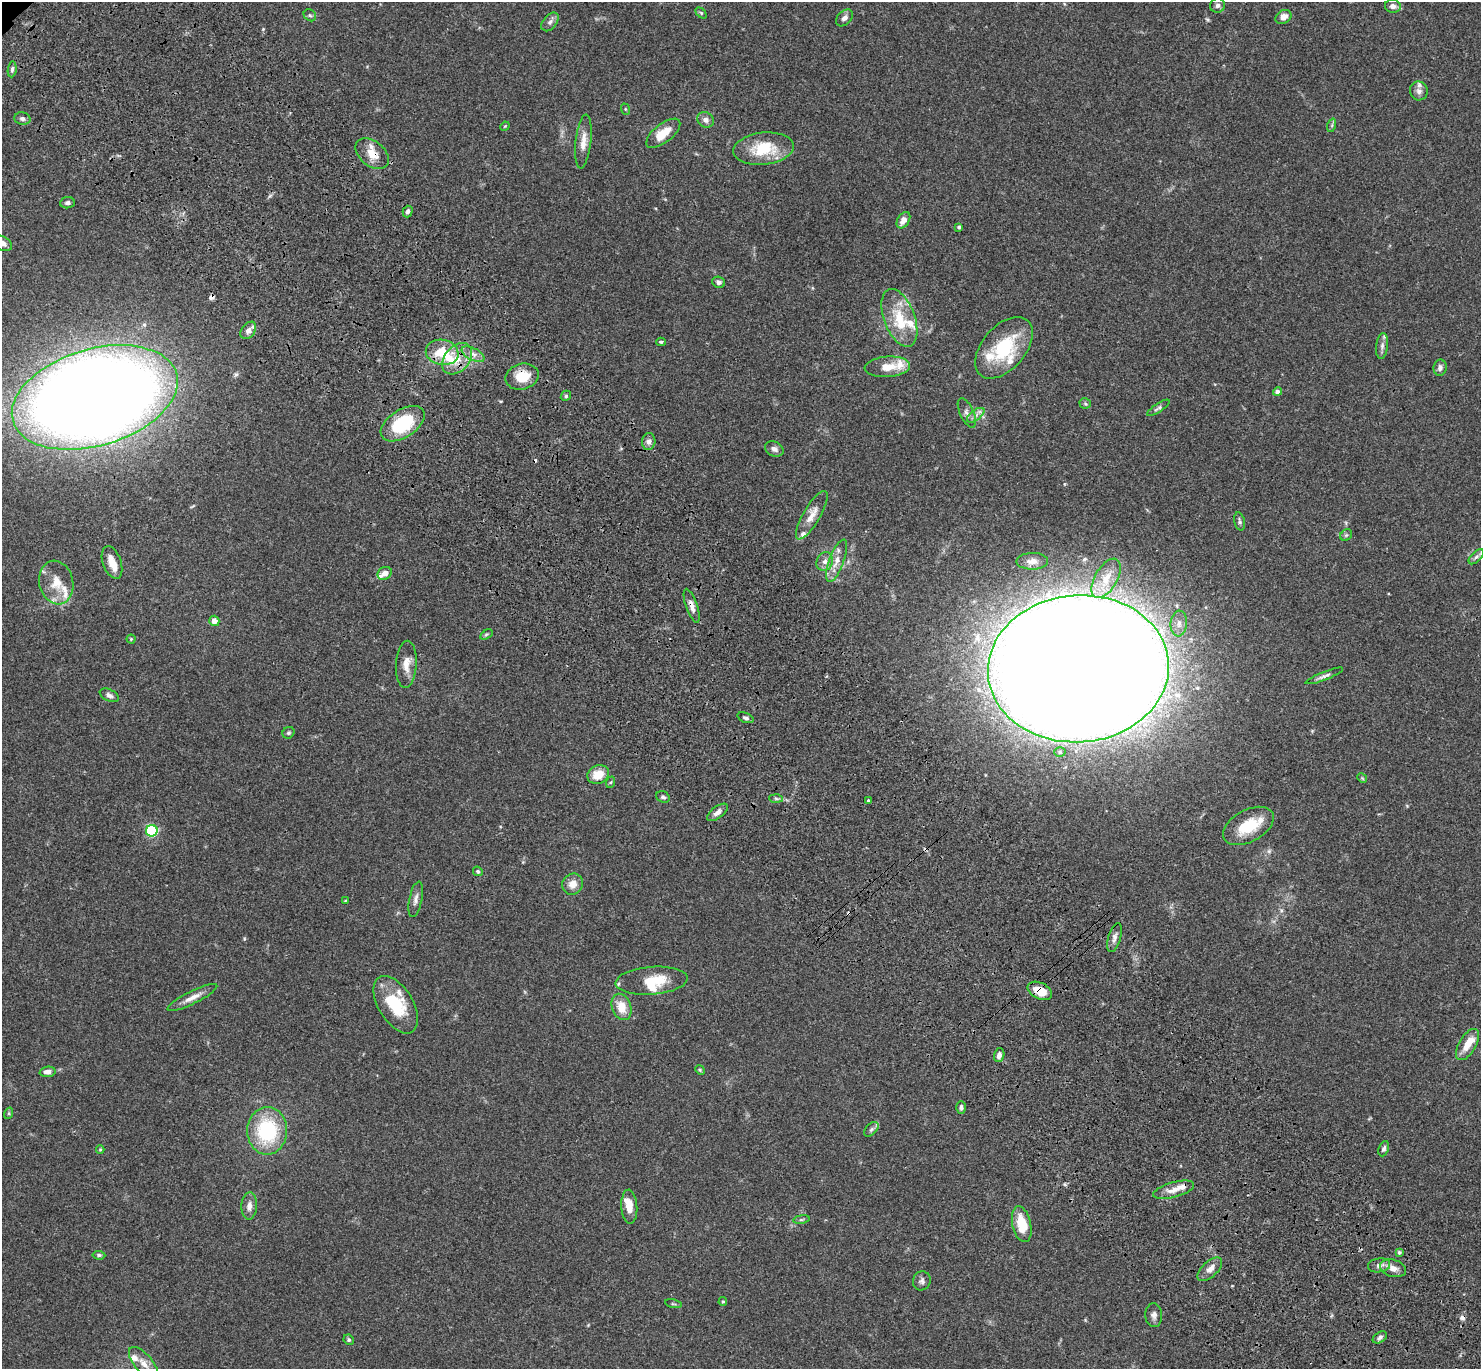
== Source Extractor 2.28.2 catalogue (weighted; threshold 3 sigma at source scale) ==
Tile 6 of 4 x 4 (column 2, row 2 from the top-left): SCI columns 1599-3077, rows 3125-4491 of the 6132 x 6118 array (HDU 1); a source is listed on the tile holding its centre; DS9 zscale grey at full resolution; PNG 1483 x 1371 px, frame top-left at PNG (2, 2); each listed source drawn as its Kron ellipse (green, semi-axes under 4 px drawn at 4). Shown black and unused: <1% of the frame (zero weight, under 3 of 4 exposures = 6% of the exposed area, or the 3 px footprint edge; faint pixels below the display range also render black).
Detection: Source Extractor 2.28.2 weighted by HDU 2 'WHT'; one run over the whole footprint, this tile lists its part. Background 0.0592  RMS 0.0053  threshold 0.0239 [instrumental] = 3 sigma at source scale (4.5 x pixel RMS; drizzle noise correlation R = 1.50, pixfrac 1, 0.05/0.05 arcsec/px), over >= 5 px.
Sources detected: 143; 5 cosmic-ray / hot-pixel residue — neither listed nor drawn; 24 inside a brighter listed object's ellipse — not listed separately; the other 114 listed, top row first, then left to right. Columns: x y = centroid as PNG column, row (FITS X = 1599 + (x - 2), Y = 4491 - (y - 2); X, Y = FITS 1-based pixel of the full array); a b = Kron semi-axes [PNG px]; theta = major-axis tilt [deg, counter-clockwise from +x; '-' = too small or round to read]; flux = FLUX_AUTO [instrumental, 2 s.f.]
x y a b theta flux
1218 5 7 7 - 1.7
1393 6 8 6 -10 2.5
701 13 6 4 -45 0.69
310 15 7 5 -43 1
1283 17 8 6 31 3.4
844 18 10 6 44 2.4
550 22 11 6 50 2.1
12 69 8 4 83 1.2
1419 91 9 9 - 2.4
625 109 6 3 -71 0.5
22 119 8 6 -14 1.8
706 120 9 7 -37 2.4
1332 125 7 4 72 0.83
505 126 5 4 - 0.45
663 133 20 9 38 8.9
583 142 27 7 84 5.9
764 149 30 16 6 20
372 154 19 12 -39 7.4
67 203 7 5 7 1.3
408 212 6 5 - 1.6
903 220 9 6 58 4
959 227 3 3 - 0.94
2 243 10 7 -30 3.3
719 282 6 5 - 1.5
899 318 30 15 -69 16
248 330 10 6 52 2.6
661 342 5 4 - 0.67
1382 346 13 6 83 2.2
1004 348 36 21 49 31
442 352 16 12 -11 14
473 354 12 6 -27 3.1
457 359 18 12 49 10
887 367 23 10 4 8.8
1440 368 8 6 81 2.2
522 377 17 13 14 11
1277 392 4 4 - 2.1
566 396 5 4 - 0.76
95 397 85 48 17 1500
1085 403 5 5 - 0.81
1158 408 13 4 33 1.2
967 413 16 7 -65 2.7
976 415 10 5 36 2.3
403 424 24 14 33 33
649 442 8 7 - 2.2
774 449 10 7 -26 2.3
812 515 27 8 60 6.2
1240 521 9 5 -77 1.2
1346 535 6 5 - 0.85
1476 557 9 5 44 1.6
825 561 9 8 - 2.7
837 561 22 7 69 5.6
1032 561 16 8 1 3.8
112 562 17 9 -70 6.3
385 573 7 6 - 3.4
1106 578 22 11 60 9.2
56 583 22 17 -77 11
692 606 18 5 -71 3.3
214 621 5 5 - 3.8
1179 623 13 8 85 4
486 634 7 4 33 0.7
131 639 4 4 - 0.55
406 664 23 10 86 6.1
1078 669 90 73 4 5200
1324 676 20 4 21 2
109 695 10 6 -26 1.8
745 718 8 5 -20 1.2
288 733 6 5 - 0.92
1060 752 5 5 - 1
598 774 11 9 25 8.5
1362 778 5 4 - 0.54
611 782 6 4 71 0.63
663 797 7 5 -27 1.1
776 798 7 4 -3 0.92
868 800 3 2 - 0.57
718 812 12 6 36 2.6
1248 826 27 16 29 18
152 831 6 5 - 66
478 871 5 4 - 0.75
573 884 11 10 - 5
416 899 18 6 78 2.7
345 901 4 2 - 0.35
1114 938 15 6 74 2.5
652 981 36 14 4 15
1040 991 13 8 -27 9.3
192 997 27 6 26 4.9
396 1005 32 17 -59 21
622 1007 13 9 -72 8.2
1467 1045 17 8 59 7.3
999 1055 7 5 73 2.4
700 1070 5 4 - 0.61
48 1072 8 5 5 2.8
961 1107 6 4 90 1.3
9 1113 6 4 72 0.62
871 1129 9 5 45 1.2
267 1131 24 20 89 40
1384 1149 8 5 68 1.5
100 1150 4 3 - 0.52
1174 1190 21 7 15 4.9
249 1206 14 7 86 3.4
629 1207 17 8 -86 5.8
801 1219 8 4 9 0.87
1022 1224 18 9 -77 13
1399 1252 4 4 - 0.91
99 1255 6 4 -7 1
1379 1265 11 7 8 2.6
1393 1268 13 8 -16 4.5
1210 1269 15 7 43 3.9
922 1281 9 9 - 1.8
723 1302 4 4 - 0.61
673 1304 8 3 -12 0.68
1154 1315 12 8 -87 2.3
1380 1337 8 5 34 1.3
349 1340 5 5 - 1
144 1363 20 9 -50 5.3
Overlapping masked pixels (flux is a lower limit): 5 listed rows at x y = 372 154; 522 377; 692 606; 1078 669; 1040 991
Isophote crosses this tile's border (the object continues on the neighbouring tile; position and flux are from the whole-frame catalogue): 2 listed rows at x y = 2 243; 1476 557